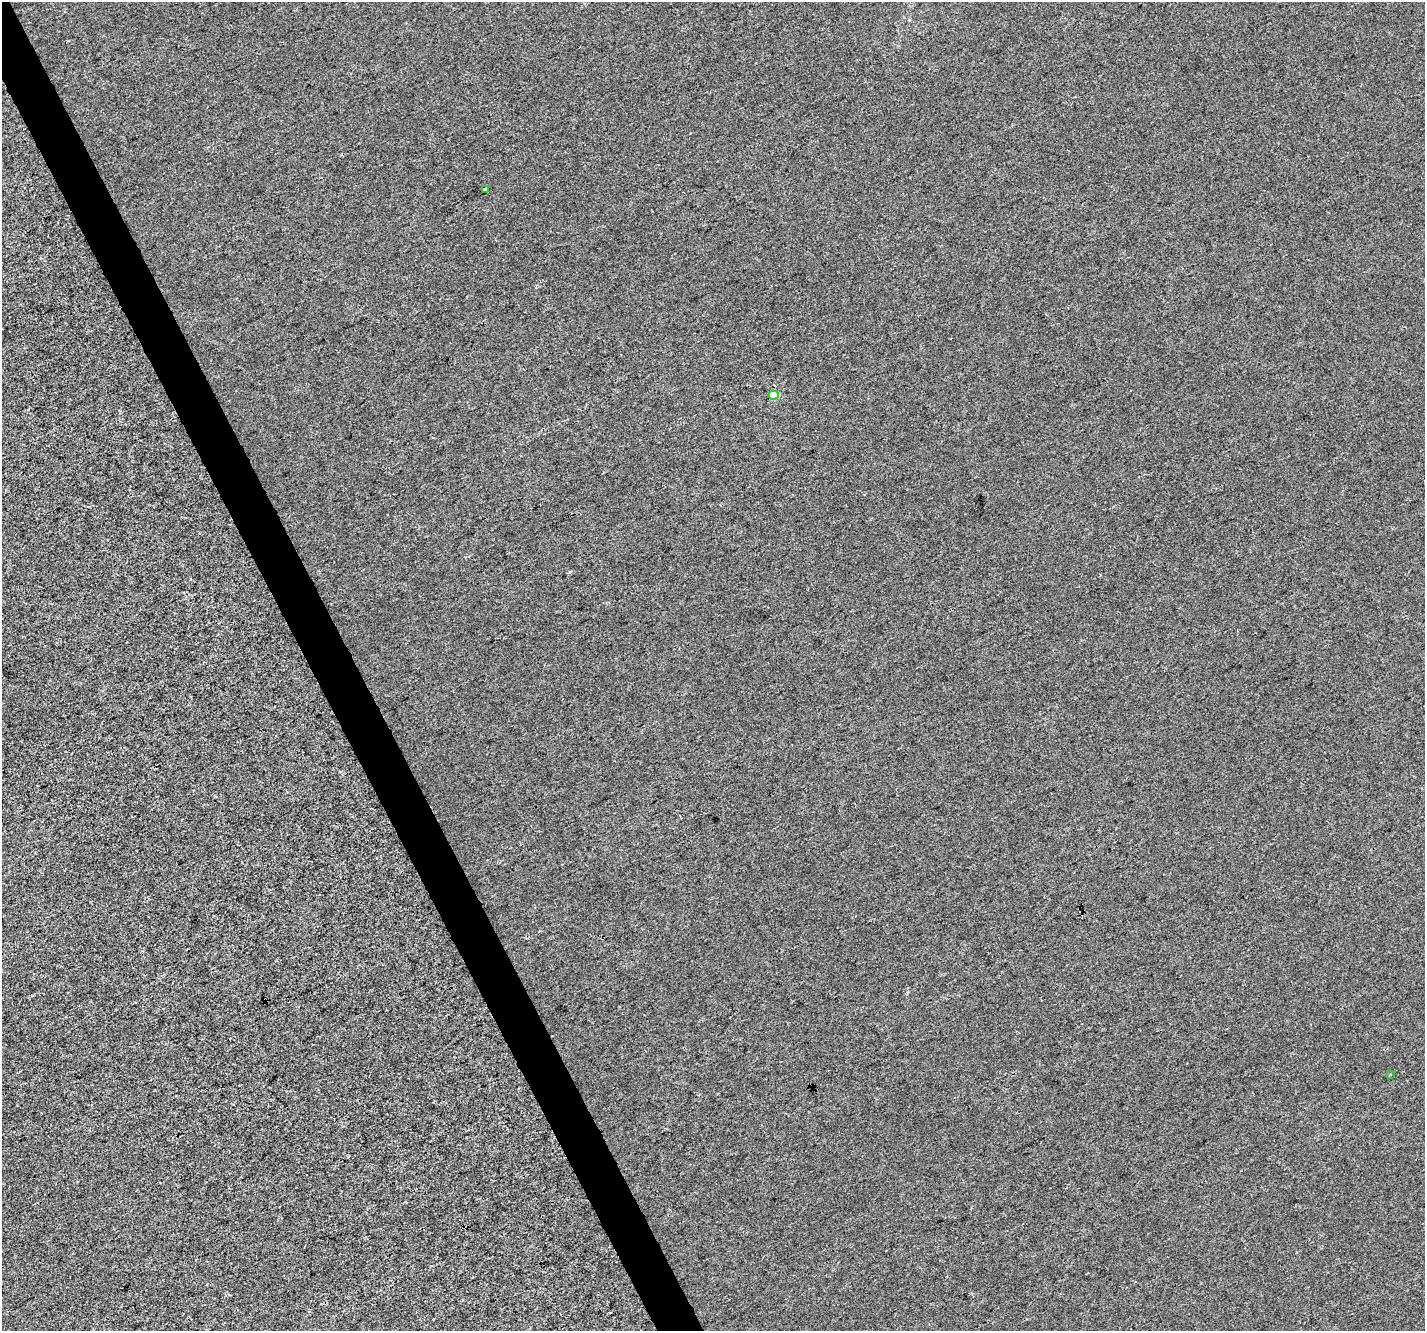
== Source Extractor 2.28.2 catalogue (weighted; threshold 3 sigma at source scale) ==
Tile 11 of 4 x 4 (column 3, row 3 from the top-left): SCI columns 2848-4270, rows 1481-2809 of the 5692 x 5561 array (HDU 1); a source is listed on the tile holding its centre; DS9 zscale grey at full resolution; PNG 1427 x 1333 px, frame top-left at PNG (2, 2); each listed source drawn as its Kron ellipse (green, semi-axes under 4 px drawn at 4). Shown black and unused: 3% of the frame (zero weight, under 3 of 4 exposures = <1% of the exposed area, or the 3 px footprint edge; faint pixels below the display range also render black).
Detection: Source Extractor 2.28.2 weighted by HDU 2 'WHT'; one run over the whole footprint, this tile lists its part. Background 3.32e-04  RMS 0.0031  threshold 0.014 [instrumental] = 3 sigma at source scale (4.5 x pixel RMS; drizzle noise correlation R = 1.50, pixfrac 1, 0.0396/0.0396 arcsec/px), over >= 5 px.
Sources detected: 4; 1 cosmic-ray / hot-pixel residue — neither listed nor drawn; the other 3 listed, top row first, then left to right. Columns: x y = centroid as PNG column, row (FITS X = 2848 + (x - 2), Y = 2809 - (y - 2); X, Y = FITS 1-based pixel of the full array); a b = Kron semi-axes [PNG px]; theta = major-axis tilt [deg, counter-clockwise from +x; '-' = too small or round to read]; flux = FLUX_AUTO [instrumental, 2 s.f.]
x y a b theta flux
485 190 4 4 - 13
773 395 5 4 - 6.4
1390 1075 3 3 - 0.38
Overlapping masked pixels (flux is a lower limit): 1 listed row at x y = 485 190